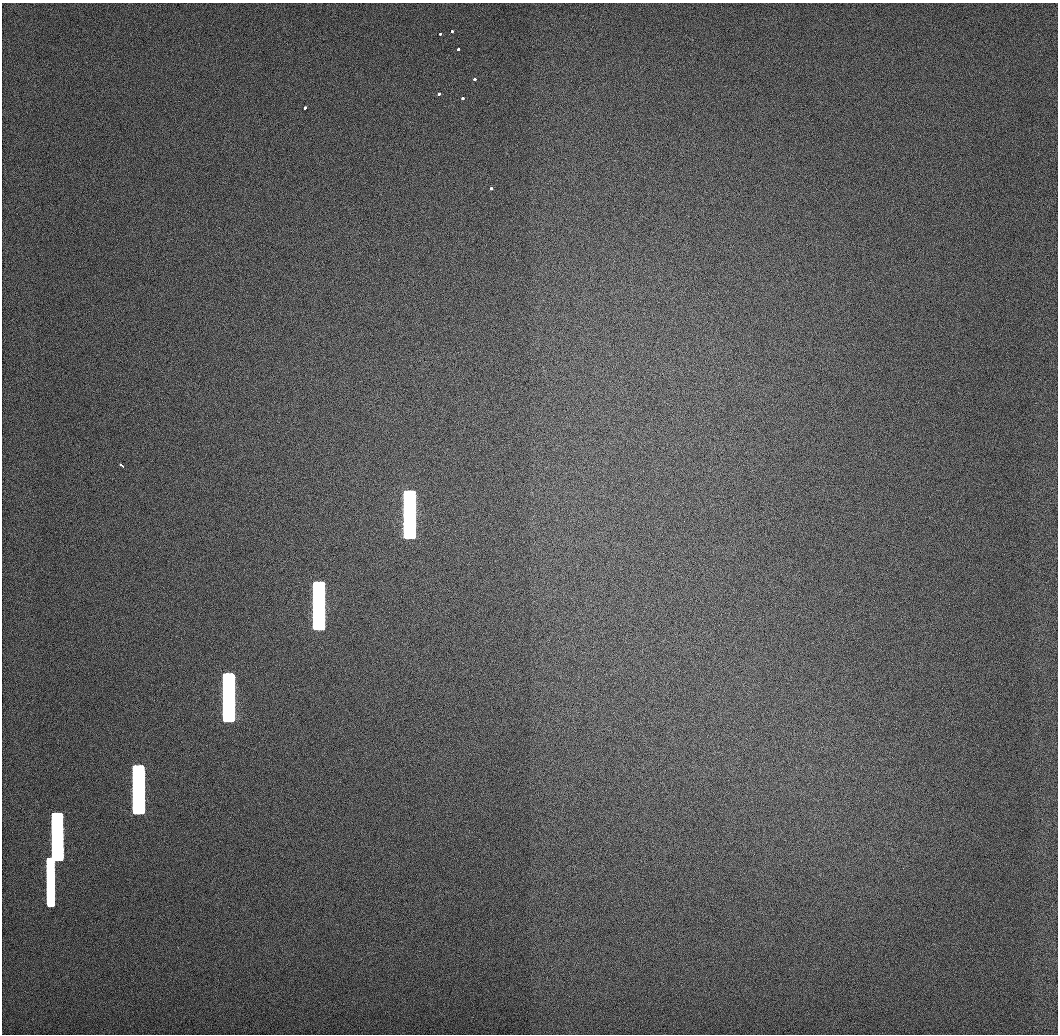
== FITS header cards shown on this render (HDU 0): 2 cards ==
NAXIS1  =                 1056 / Length of Axis 1 (Serial)
NAXIS2  =                 1032 / Length of Axis 2 (Parallel)

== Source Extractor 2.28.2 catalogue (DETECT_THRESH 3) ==
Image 1056 x 1032 px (HDU 0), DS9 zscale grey, 1 PNG px = 1 image px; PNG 1060 x 1036 px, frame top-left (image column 1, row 1032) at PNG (2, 3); no overlay
Background 506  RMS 3.3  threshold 9.78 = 3 sigma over >= 5 px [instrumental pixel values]
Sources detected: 15; all 15 listed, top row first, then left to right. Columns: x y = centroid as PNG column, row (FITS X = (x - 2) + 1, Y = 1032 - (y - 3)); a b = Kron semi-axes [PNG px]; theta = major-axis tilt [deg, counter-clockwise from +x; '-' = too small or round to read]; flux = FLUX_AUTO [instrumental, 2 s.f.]
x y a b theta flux
452 31 3 3 - 710
440 34 3 3 - 760
458 49 3 3 - 1000
474 79 3 3 - 1300
439 94 3 3 - 1300
462 98 3 3 - 1300
305 108 3 3 - 1200
491 188 3 3 - 1600
122 465 5 3 - 2400
409 514 46 10 -90 980000
319 606 46 10 -90 900000
228 697 46 10 -90 750000
138 789 46 10 -90 570000
57 836 46 10 -90 340000
50 882 47 6 -89 170000